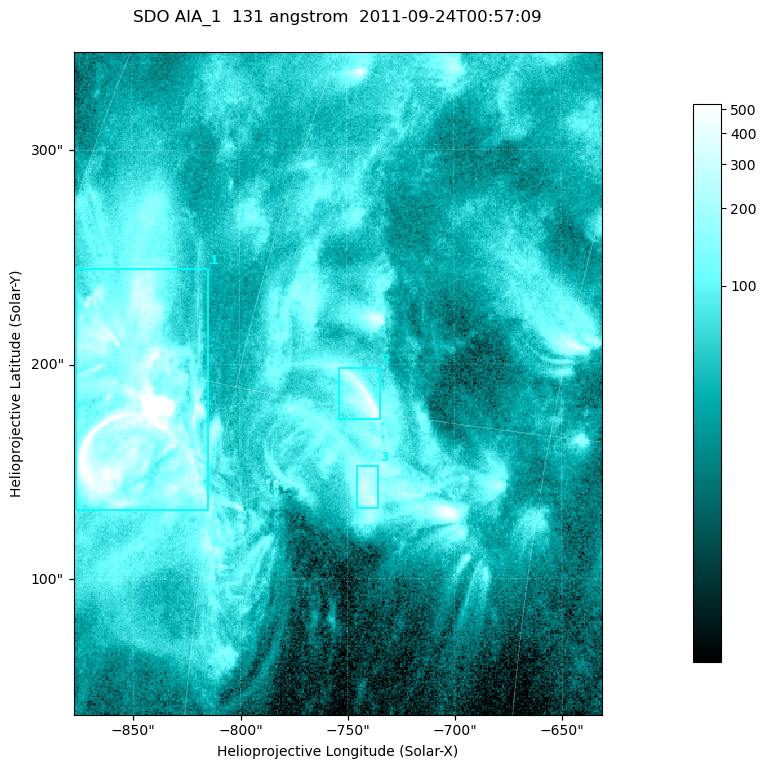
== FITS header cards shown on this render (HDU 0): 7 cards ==
TELESCOP= 'SDO     '           /
INSTRUME= 'AIA_1   '           /
WAVELNTH=                  131 /
WAVEUNIT= 'angstrom'           /
DATE-OBS= '2011-09-24T00:57:09.62' /
CTYPE1  = 'HPLN-TAN'           /
CTYPE2  = 'HPLT-TAN'           /

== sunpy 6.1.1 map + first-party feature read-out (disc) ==
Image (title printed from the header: SDO AIA_1  131 angstrom  2011-09-24T00:57:09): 410 x 514 px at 0.601 arcsec/px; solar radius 956 arcsec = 1592 px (partial field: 2.6% of the solar disc is inside the frame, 100% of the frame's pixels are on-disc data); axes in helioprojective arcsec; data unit not stated in the header (colour bar unlabelled)
Pointing: header CRPIX1/2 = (2043.14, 2045.51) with CRVAL1/2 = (0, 0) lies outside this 410 x 514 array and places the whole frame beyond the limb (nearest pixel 1.41 R_sun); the SolarSoft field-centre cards XCEN/YCEN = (-754.3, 191.1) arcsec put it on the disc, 1311 arcsec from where CRPIX/CRVAL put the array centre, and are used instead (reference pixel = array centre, CRVAL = XCEN/YCEN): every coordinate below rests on XCEN/YCEN
Orientation: roll -0.139 deg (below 1 deg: not rotated)
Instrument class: DISC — disc imager (sunpy class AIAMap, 131 A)
Bright regions (active regions / flare kernels): reference = the on-disc median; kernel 3 px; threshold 5 sigma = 183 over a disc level ~49.8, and >= 1.15x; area >= 210 px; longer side >= 5 px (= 3 arcsec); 3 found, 3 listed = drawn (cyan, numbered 1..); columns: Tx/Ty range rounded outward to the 2 arcsec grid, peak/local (2 s.f.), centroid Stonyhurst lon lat
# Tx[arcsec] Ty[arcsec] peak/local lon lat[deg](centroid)
1 -878..-814 132..246 94 -66 +14
2 -754..-734 174..200 12 -53 +15
3 -746..-736 132..154 6.7 -52 +13